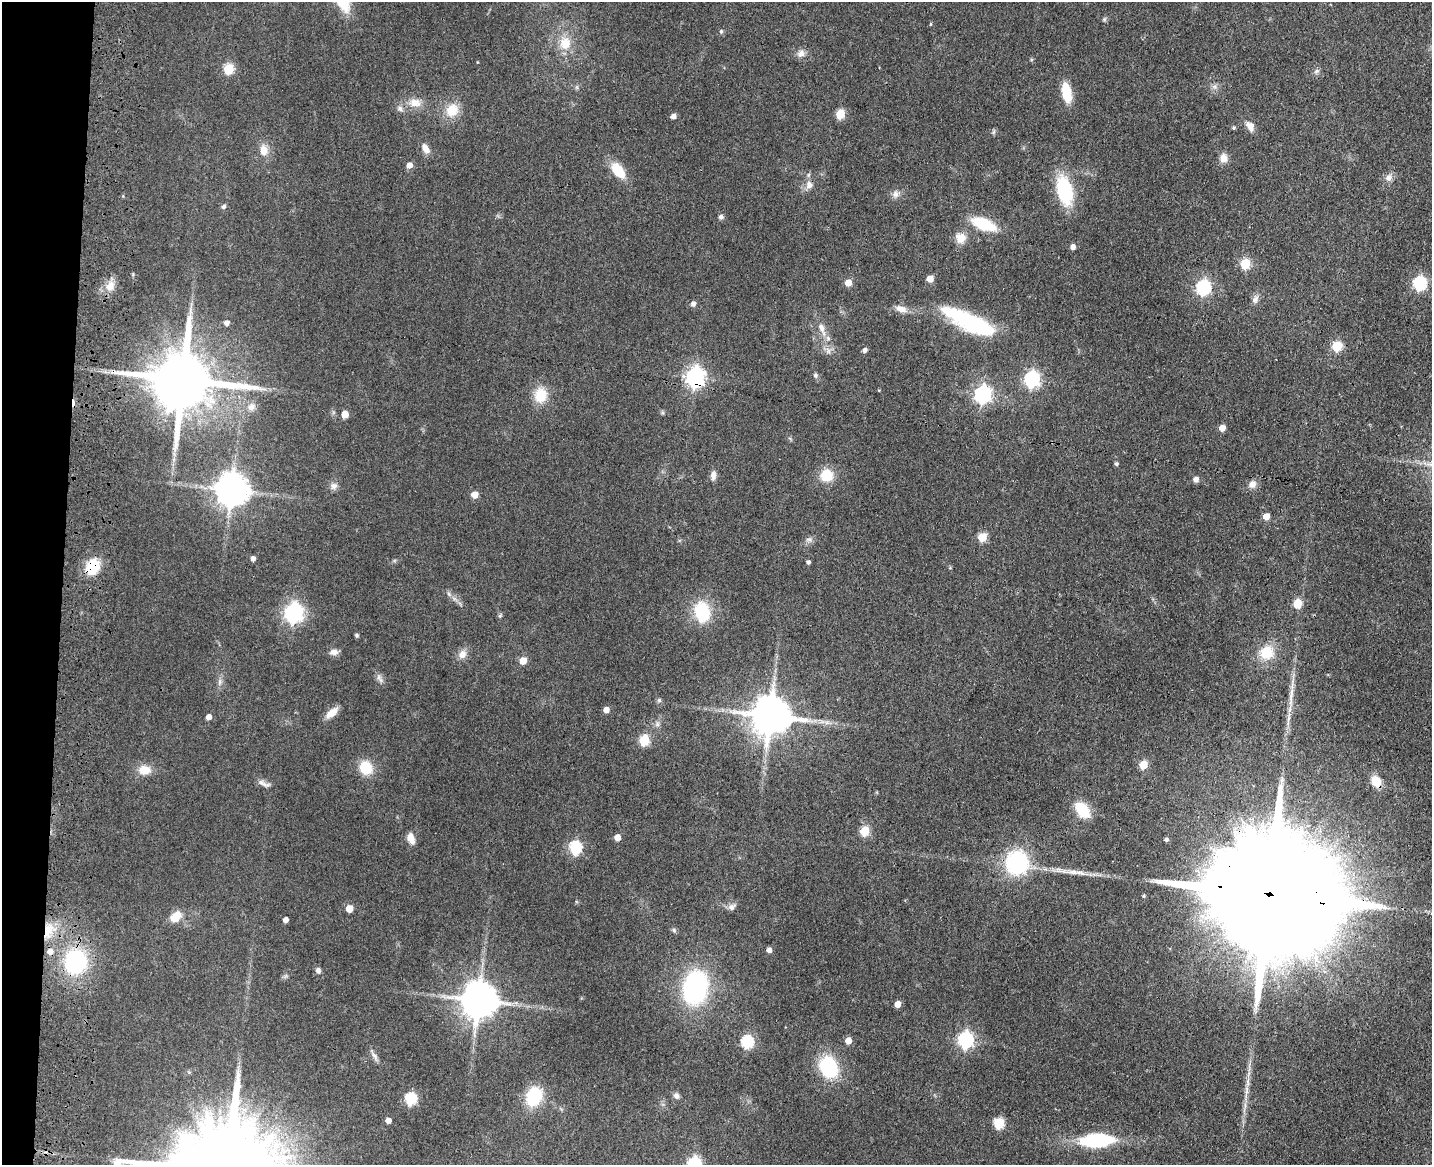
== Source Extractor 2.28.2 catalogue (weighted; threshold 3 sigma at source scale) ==
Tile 7 of 3 x 4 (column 1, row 3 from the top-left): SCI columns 334-1763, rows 1180-2342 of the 4844 x 4684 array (HDU 1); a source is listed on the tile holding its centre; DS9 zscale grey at full resolution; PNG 1434 x 1167 px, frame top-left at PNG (2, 2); no overlay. Shown black and unused: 4% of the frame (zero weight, under 3 of 4 exposures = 6% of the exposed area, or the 3 px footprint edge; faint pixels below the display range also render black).
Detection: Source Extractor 2.28.2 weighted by HDU 2 'WHT'; one run over the whole footprint, this tile lists its part. Background 0.0658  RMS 0.0061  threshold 0.0276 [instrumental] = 3 sigma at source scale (4.5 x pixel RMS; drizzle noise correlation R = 1.50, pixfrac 1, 0.05/0.05 arcsec/px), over >= 5 px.
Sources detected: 131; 2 cosmic-ray / hot-pixel residue — not listed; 1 inside a brighter listed object's ellipse — not listed separately; the other 128 listed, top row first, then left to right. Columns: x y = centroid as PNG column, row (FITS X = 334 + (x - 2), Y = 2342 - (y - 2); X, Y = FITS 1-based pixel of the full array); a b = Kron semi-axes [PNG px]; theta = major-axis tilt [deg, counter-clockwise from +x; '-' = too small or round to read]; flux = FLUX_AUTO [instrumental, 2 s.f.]
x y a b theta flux
1104 19 6 4 -72 0.93
930 24 4 4 - 0.65
721 31 6 5 - 1
565 43 17 14 89 12
801 53 11 10 - 3.4
228 69 6 5 - 38
1316 71 8 6 22 1.6
1214 86 7 5 0 1.7
1066 92 18 8 -78 20
415 103 18 11 -5 7.8
400 109 10 7 -33 2.5
452 110 17 14 57 13
840 114 6 5 - 29
673 116 5 4 - 3.3
1250 126 13 8 -54 4.7
1234 128 4 4 - 0.98
993 132 7 4 88 0.98
425 148 13 8 -61 4.6
264 150 14 10 -84 6.8
1223 158 10 9 - 4.8
409 165 6 5 - 4.4
618 170 16 9 -51 17
1389 177 10 9 - 3.2
809 185 10 8 85 4.1
1064 190 24 13 -77 50
895 194 10 8 83 3
223 207 5 5 - 1.8
721 217 6 6 - 1.7
984 224 23 10 -21 26
960 238 12 12 - 7.4
1073 247 5 5 - 3.6
1245 264 6 5 - 36
930 279 5 5 - 7
848 283 5 5 - 8.5
1420 283 6 6 - 100
111 284 12 9 2 5
1203 287 7 6 - 110
1255 299 11 8 62 3
693 304 6 5 - 2.3
901 309 16 9 -15 4.9
969 321 63 17 -25 58
226 323 6 5 - 2.9
821 328 15 8 -70 5
1337 346 6 5 - 37
864 350 5 4 - 2.2
828 351 9 7 -75 2.7
815 375 6 6 - 1.4
695 377 8 7 - 290
1032 379 7 6 - 150
183 380 18 16 -6 5900
983 394 7 7 - 210
540 395 19 15 74 14
251 407 12 10 59 4.3
345 414 5 5 - 11
1222 428 5 5 - 5.7
1116 464 5 5 - 1.1
713 475 12 7 83 3.2
827 475 15 15 - 13
1196 479 5 5 - 3.5
1252 484 10 9 - 4
334 486 10 9 - 3
232 490 10 9 - 1200
474 495 5 5 - 8.5
1266 516 5 5 - 7.9
982 537 6 5 - 21
809 539 10 7 -1 2.2
253 559 5 4 - 2.6
808 562 4 4 - 1.5
93 567 17 13 65 19
449 594 6 5 - 1.3
1297 603 11 9 82 6.9
293 613 8 7 - 270
702 613 11 7 -78 66
500 615 7 5 66 1
357 635 4 4 - 1.2
334 652 11 7 2 3.3
1266 653 19 17 32 15
462 654 11 9 52 4.8
523 661 5 5 - 9.2
380 678 14 6 -66 2.6
219 682 11 4 85 2.1
1291 694 29 6 82 7.5
659 700 6 5 - 1.2
606 710 5 5 - 4.9
332 713 16 8 40 7.1
770 716 11 11 - 2200
209 717 5 4 - 4
822 722 7 5 0 1.9
644 741 6 5 - 37
1143 765 5 5 - 16
366 768 14 12 -61 17
144 770 15 11 2 8.7
1376 781 13 10 -67 8.9
264 784 19 6 -23 3.1
1082 810 14 9 -52 25
864 831 6 5 - 30
617 837 5 5 - 5.7
411 839 14 8 -69 5.3
1166 840 4 4 - 1.4
575 847 6 6 - 73
1017 862 19 18 - 69
1073 872 29 6 -5 7.6
1269 894 66 24 -9 55000
732 907 11 8 34 2.9
349 909 5 5 - 11
176 917 13 9 45 9.8
285 920 4 4 - 3.4
674 930 7 5 -85 1.3
48 931 24 13 74 13
769 950 5 5 - 2.6
75 961 23 20 79 64
318 971 7 6 - 2.4
695 988 20 13 79 150
478 1001 10 10 - 1700
897 1004 5 4 - 8.2
965 1040 7 6 - 160
848 1041 5 5 - 7.2
747 1042 6 6 - 71
374 1056 16 6 -59 2.8
828 1067 17 14 -61 47
1246 1093 19 3 84 4.2
534 1096 18 14 67 31
676 1096 8 7 - 2.2
410 1099 6 6 - 65
388 1120 5 4 - 5
999 1123 6 5 - 46
1097 1140 30 12 3 55
694 1164 7 6 - 100
Overlapping masked pixels (flux is a lower limit): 6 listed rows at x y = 695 377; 183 380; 93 567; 1376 781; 1269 894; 48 931
Isophote crosses this tile's border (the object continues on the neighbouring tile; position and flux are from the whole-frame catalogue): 2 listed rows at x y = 1269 894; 694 1164